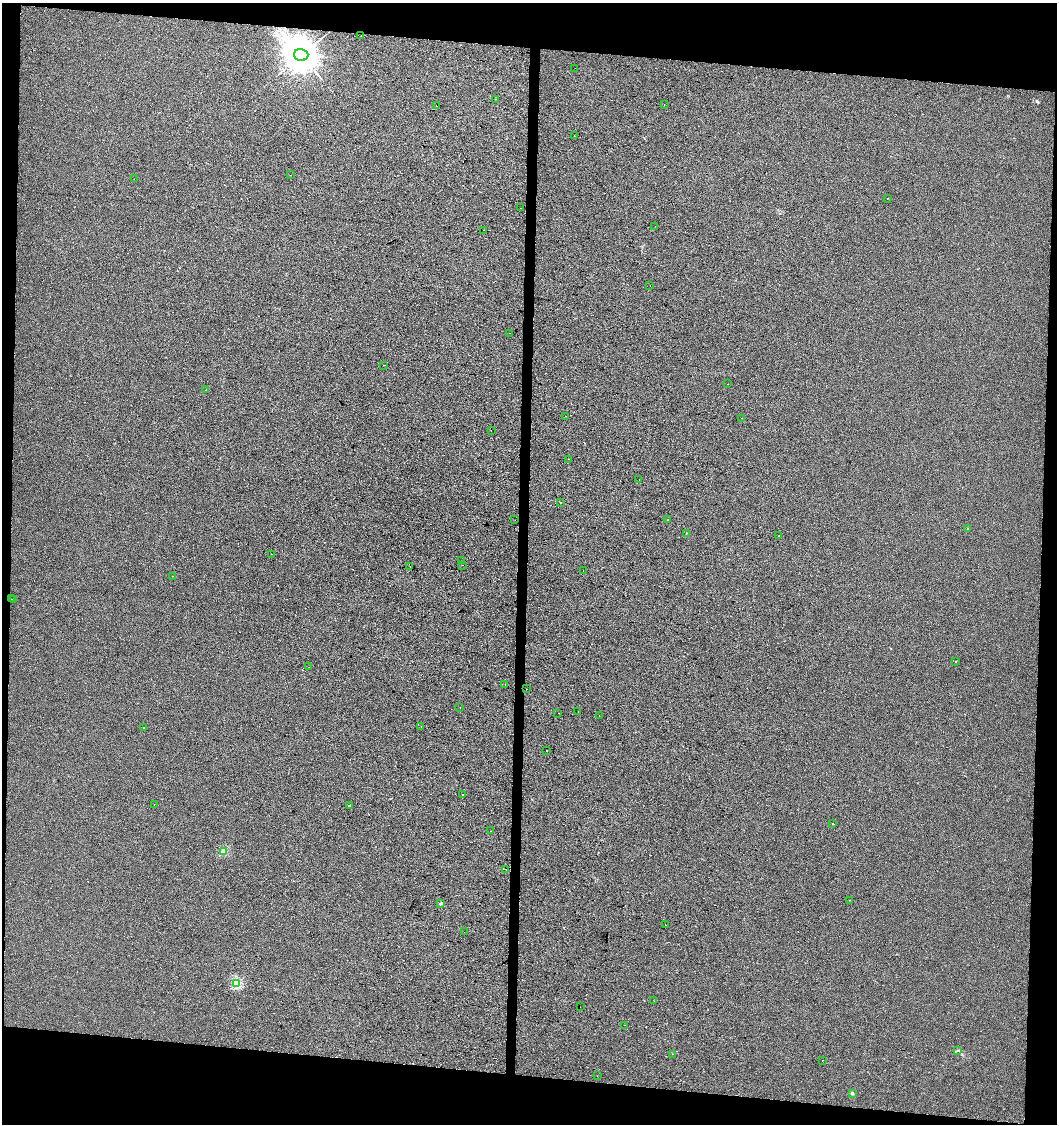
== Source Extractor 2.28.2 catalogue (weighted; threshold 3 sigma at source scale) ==
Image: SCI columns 285-4504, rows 1-4485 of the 4734 x 4494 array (HDU 1 of 3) = the unmasked area's bounding box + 8 px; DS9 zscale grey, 4 x 4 block average (1 PNG px = mean of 4 x 4 image px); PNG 1059 x 1126 px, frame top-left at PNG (2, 3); each listed source drawn as its Kron ellipse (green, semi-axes under 4 px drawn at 4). Shown black and unused: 12% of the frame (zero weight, under 2 of 3 exposures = <1% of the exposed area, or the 3 px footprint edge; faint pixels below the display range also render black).
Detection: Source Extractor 2.28.2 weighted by HDU 2 'WHT'. Background 0.00371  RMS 0.0062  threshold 0.0277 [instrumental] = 3 sigma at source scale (4.5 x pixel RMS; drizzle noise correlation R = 1.50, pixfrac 1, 0.0396/0.0396 arcsec/px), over >= 5 px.
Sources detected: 82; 12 cosmic-ray / hot-pixel residue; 2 long thin detections or spike segments (spike, bleed or trail) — neither listed nor drawn; the other 68 listed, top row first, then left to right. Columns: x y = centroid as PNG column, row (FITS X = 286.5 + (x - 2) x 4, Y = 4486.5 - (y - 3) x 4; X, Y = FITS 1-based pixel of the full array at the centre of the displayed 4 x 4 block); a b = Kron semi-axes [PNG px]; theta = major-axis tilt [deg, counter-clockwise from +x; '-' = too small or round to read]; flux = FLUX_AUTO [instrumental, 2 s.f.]
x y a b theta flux
361 36 2 2 - 6.5
301 55 7 6 - 17000
575 68 2 2 - 0.93
496 99 2 2 - 1.8
664 104 2 2 - 0.6
437 106 2 2 - 0.72
574 135 2 2 - 2.8
290 175 2 2 - 5.7
134 179 2 2 - 0.5
887 198 2 2 - 1.6
520 208 2 2 - 2.1
655 226 2 2 - 0.61
483 230 2 2 - 2.2
650 286 2 2 - 1
509 333 2 2 - 1.6
383 365 2 2 - 0.56
728 384 2 2 - 0.95
206 390 2 2 - 0.57
566 416 2 2 - 1.3
742 418 2 2 - 1.2
491 430 2 2 - 0.62
568 459 2 2 - 0.86
639 480 2 2 - 3.7
561 503 2 2 - 1.3
515 520 2 2 - 1.3
668 520 2 2 - 3
967 529 2 2 - 0.99
686 533 2 2 - 1.3
779 536 2 2 - 0.88
271 554 2 2 - 0.72
462 560 2 2 - 1.1
463 565 2 2 - 0.5
410 566 2 2 - 4.6
583 570 2 2 - 1.1
173 576 2 2 - 0.55
12 599 2 2 - 1
14 599 2 2 - 1.3
956 662 2 2 - 2.3
309 667 2 2 - 0.68
505 684 2 2 - 5.4
526 689 2 2 - 3.1
460 707 2 2 - 0.56
578 712 2 2 - 3.3
558 713 2 2 - 0.91
599 716 2 2 - 2.8
421 726 2 2 - 4.7
144 728 2 2 - 1.5
546 751 2 2 - 3.4
462 795 2 2 - 2.6
154 804 2 2 - 21
349 805 2 2 - 6.7
833 824 2 2 - 8.5
491 831 2 2 - 4.4
223 851 2 2 - 100
506 869 2 2 - 0.86
849 900 2 2 - 1.8
441 903 2 2 - 14
665 925 2 2 - 1.3
464 932 2 2 - 1.9
236 983 2 2 - 210
654 1001 2 2 - 0.48
580 1007 2 2 - 8.4
625 1025 2 2 - 0.64
957 1051 2 2 - 1.5
673 1054 2 2 - 1
822 1060 2 2 - 0.85
597 1076 2 2 - 1.4
852 1093 2 2 - 24
Diffuse or blended objects may show on this block-average render without a row.